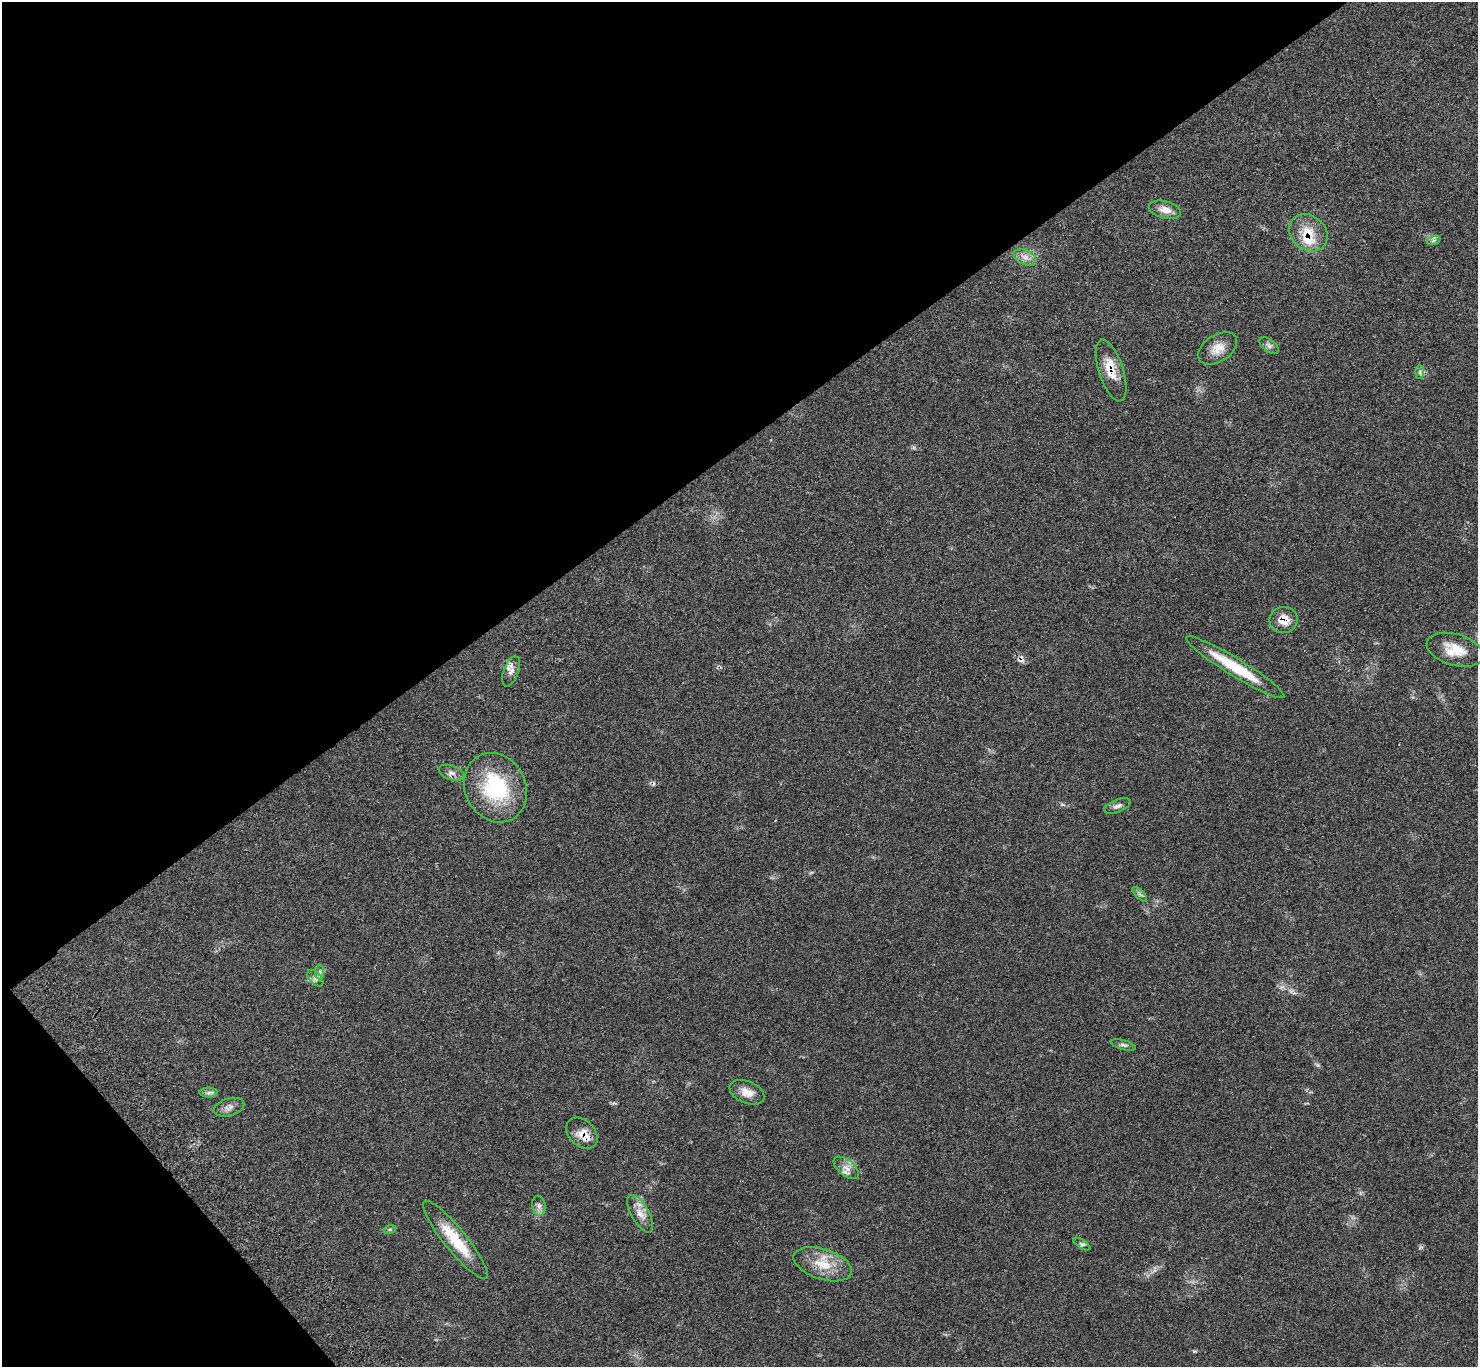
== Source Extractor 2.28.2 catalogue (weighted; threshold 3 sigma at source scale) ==
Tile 5 of 4 x 4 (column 1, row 2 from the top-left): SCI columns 97-1572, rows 2970-4334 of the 6102 x 6074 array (HDU 1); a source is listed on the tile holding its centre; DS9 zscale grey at full resolution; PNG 1480 x 1369 px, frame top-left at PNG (2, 2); each listed source drawn as its Kron ellipse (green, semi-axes under 4 px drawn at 4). Shown black and unused: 36% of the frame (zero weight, under 3 of 4 exposures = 6% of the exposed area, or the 3 px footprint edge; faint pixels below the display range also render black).
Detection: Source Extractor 2.28.2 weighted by HDU 2 'WHT'; one run over the whole footprint, this tile lists its part. Background 0.0683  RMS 0.0056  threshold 0.025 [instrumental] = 3 sigma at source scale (4.5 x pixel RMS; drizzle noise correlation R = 1.50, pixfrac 1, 0.05/0.05 arcsec/px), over >= 5 px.
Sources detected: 34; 2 cosmic-ray / hot-pixel residue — neither listed nor drawn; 2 inside a brighter listed object's ellipse — not listed separately; the other 30 listed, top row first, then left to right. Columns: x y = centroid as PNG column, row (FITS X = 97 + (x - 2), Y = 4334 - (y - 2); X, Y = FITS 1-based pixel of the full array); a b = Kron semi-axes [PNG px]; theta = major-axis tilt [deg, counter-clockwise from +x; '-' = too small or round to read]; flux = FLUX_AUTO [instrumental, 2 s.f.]
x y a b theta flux
1165 210 16 8 -14 5
1308 233 21 17 -38 11
1434 240 7 4 19 1.2
1025 257 12 7 -22 3.4
1269 346 11 6 -39 1.9
1218 348 21 13 33 6.9
1111 370 32 12 -72 11
1420 372 7 4 90 1.1
1283 620 14 13 - 6.9
1455 650 29 15 -16 12
1235 667 57 9 -32 25
511 671 16 7 69 3.2
451 773 13 7 -19 2.5
495 788 36 30 -62 43
1117 806 14 6 21 2.1
1140 894 9 3 -45 1.1
319 972 7 4 89 1.4
315 978 10 5 -48 1.9
1123 1045 13 4 -15 1.4
747 1092 18 11 -23 5.5
209 1093 9 5 1 1.5
229 1107 16 8 16 3.1
582 1133 18 13 -44 7.5
846 1168 15 8 -39 4
539 1206 10 6 -81 2.2
640 1214 21 9 -60 5.5
390 1229 6 4 18 0.75
455 1240 49 11 -51 21
1082 1244 9 4 -33 1.2
823 1264 30 15 -18 14
Overlapping masked pixels (flux is a lower limit): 4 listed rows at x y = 1308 233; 1111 370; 1283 620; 582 1133